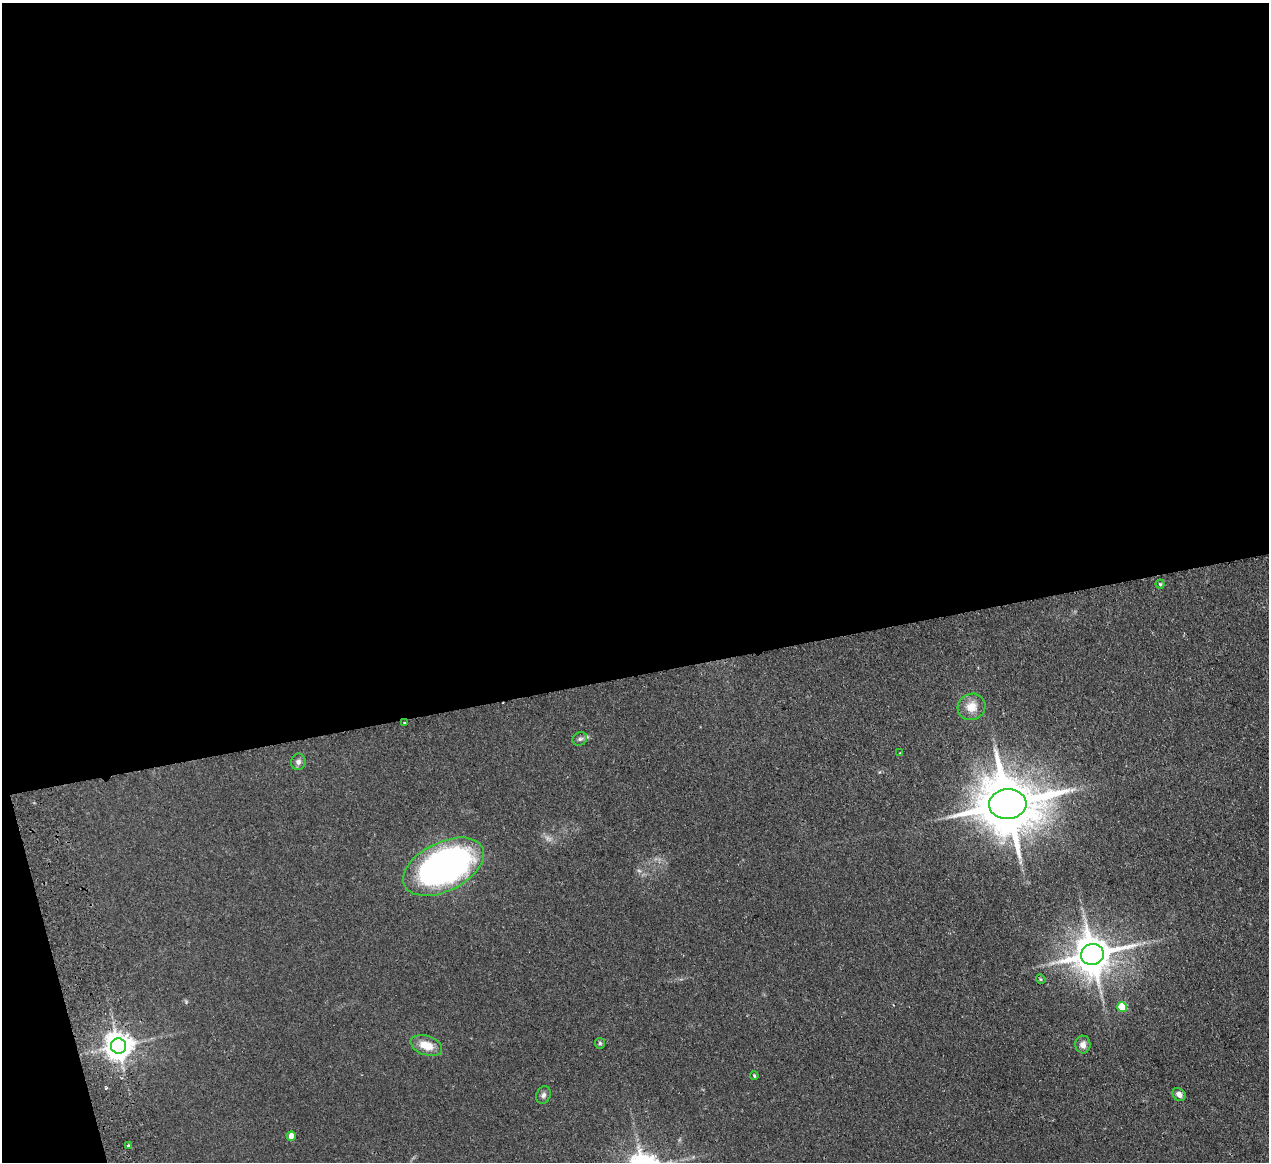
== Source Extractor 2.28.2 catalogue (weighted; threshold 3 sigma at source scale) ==
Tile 1 of 4 x 4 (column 1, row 1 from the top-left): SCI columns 56-1322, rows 3760-4919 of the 5180 x 5078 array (HDU 1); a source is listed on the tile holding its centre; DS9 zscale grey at full resolution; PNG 1271 x 1164 px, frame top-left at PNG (2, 3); each listed source drawn as its Kron ellipse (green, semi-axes under 4 px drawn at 4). Shown black and unused: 59% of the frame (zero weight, under 2 of 3 exposures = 3% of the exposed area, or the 3 px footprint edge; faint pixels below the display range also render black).
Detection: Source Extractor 2.28.2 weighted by HDU 2 'WHT'; one run over the whole footprint, this tile lists its part. Background 0.107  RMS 0.011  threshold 0.0476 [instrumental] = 3 sigma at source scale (4.5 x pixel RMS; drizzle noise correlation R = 1.50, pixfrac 1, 0.05/0.05 arcsec/px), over >= 5 px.
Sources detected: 23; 1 too faint to see at this stretch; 1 cosmic-ray / hot-pixel residue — neither listed nor drawn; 1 inside a brighter listed object's ellipse — not listed separately; the other 20 listed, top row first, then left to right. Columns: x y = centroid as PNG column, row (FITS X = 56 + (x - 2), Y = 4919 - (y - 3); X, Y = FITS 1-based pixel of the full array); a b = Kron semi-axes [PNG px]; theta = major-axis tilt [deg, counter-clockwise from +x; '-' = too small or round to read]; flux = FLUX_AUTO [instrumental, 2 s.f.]
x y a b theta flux
1160 584 4 4 - 1.2
971 707 14 13 - 15
404 722 2 2 - 0.9
580 739 8 6 33 2.9
900 753 3 2 - 0.83
298 762 8 7 - 4.2
1008 804 19 15 5 8000
443 867 43 24 26 410
1092 954 11 10 - 3100
1041 979 5 4 - 1.5
1122 1007 5 5 - 38
600 1043 5 5 - 1.4
1083 1044 9 7 -83 5.7
426 1045 16 9 -18 17
119 1046 8 7 - 1400
754 1076 4 3 - 1.2
1179 1094 7 6 - 5.2
543 1095 9 7 67 3.2
291 1136 4 4 - 10
128 1146 3 3 - 2
Overlapping masked pixels (flux is a lower limit): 1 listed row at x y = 404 722